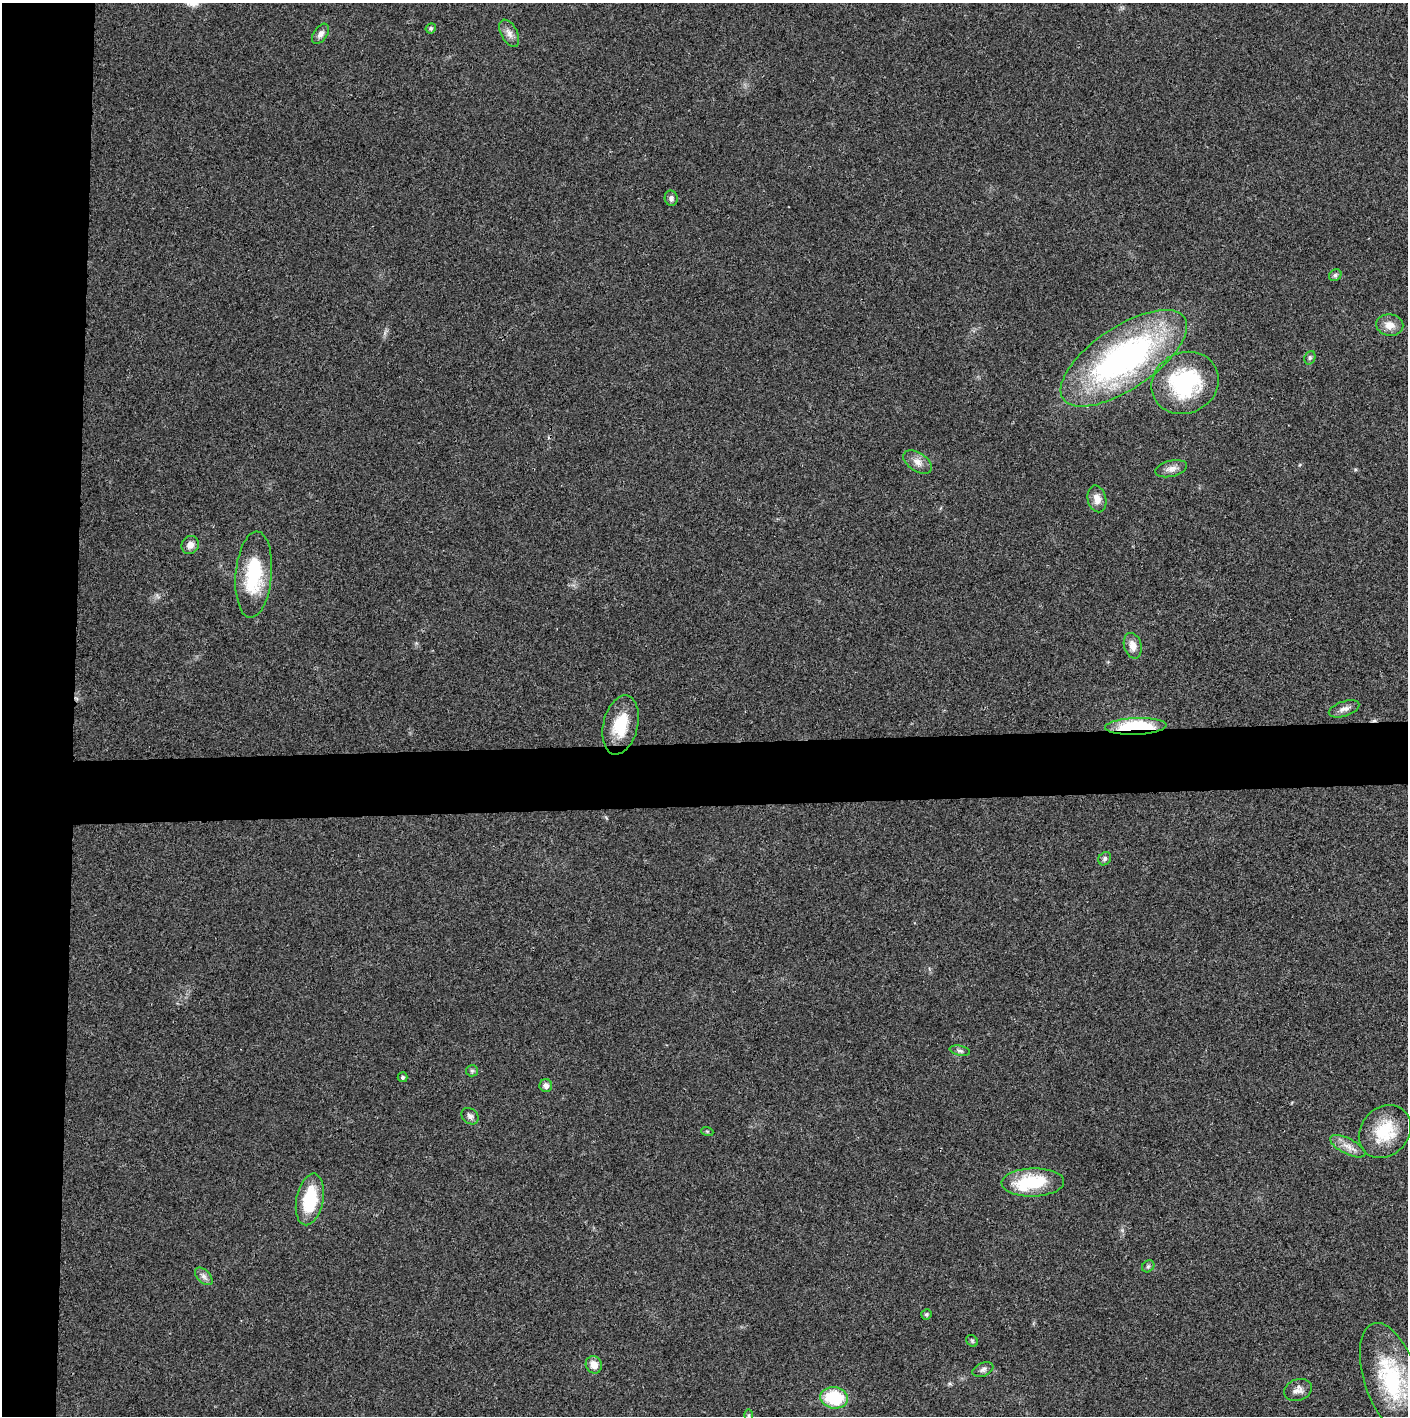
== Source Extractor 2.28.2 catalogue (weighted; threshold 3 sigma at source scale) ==
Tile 4 of 3 x 3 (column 1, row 2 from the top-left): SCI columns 4-1409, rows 1416-2829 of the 4221 x 4243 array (HDU 1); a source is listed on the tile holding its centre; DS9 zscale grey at full resolution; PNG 1410 x 1418 px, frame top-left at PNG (2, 3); each listed source drawn as its Kron ellipse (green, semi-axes under 4 px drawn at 4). Shown black and unused: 9% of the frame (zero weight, under 3 of 4 exposures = <1% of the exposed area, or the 3 px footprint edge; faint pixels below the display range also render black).
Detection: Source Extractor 2.28.2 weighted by HDU 2 'WHT'; one run over the whole footprint, this tile lists its part. Background 0.0194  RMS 0.0041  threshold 0.0185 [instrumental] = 3 sigma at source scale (4.5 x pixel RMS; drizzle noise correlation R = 1.50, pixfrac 1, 0.05/0.05 arcsec/px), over >= 5 px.
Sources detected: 41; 1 inside a brighter object's white glare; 1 cosmic-ray / hot-pixel residue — neither listed nor drawn; the other 39 listed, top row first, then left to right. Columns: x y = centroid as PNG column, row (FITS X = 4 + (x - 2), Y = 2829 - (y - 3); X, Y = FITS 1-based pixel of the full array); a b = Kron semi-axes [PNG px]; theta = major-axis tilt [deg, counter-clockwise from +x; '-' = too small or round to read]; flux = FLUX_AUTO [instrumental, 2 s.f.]
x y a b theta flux
431 28 5 5 - 0.68
509 33 15 8 -62 2.6
321 34 11 6 56 1.9
671 198 8 6 -79 1.6
1335 275 7 5 43 0.9
1390 325 14 10 -8 4.2
1124 358 73 31 34 120
1310 358 7 5 69 0.91
1185 383 34 30 27 41
918 462 16 9 -34 3.2
1171 469 16 8 14 2.6
1097 499 13 9 -76 3.6
190 545 9 8 - 2.6
254 575 43 18 85 26
1133 646 13 8 -74 3.7
1344 709 16 7 19 2.3
621 725 30 17 76 14
1136 726 31 8 2 29
1105 859 7 6 - 0.94
960 1051 10 5 -11 1.1
472 1071 6 5 - 0.75
402 1077 5 5 - 0.85
546 1086 6 6 - 2
470 1116 9 7 -39 1.6
707 1131 6 4 -19 0.5
1385 1131 28 24 48 17
1348 1146 19 7 -27 3.7
1033 1182 31 14 2 21
310 1199 26 13 78 20
1148 1266 7 5 44 0.78
204 1276 11 6 -45 1.7
926 1314 5 5 - 0.64
972 1341 6 5 - 0.63
594 1365 9 8 - 3.8
983 1370 11 6 22 1.4
1391 1378 58 27 -72 38
1298 1390 14 10 19 2.6
834 1398 14 10 -8 20
749 1415 6 4 90 0.57
Overlapping masked pixels (flux is a lower limit): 1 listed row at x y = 1136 726